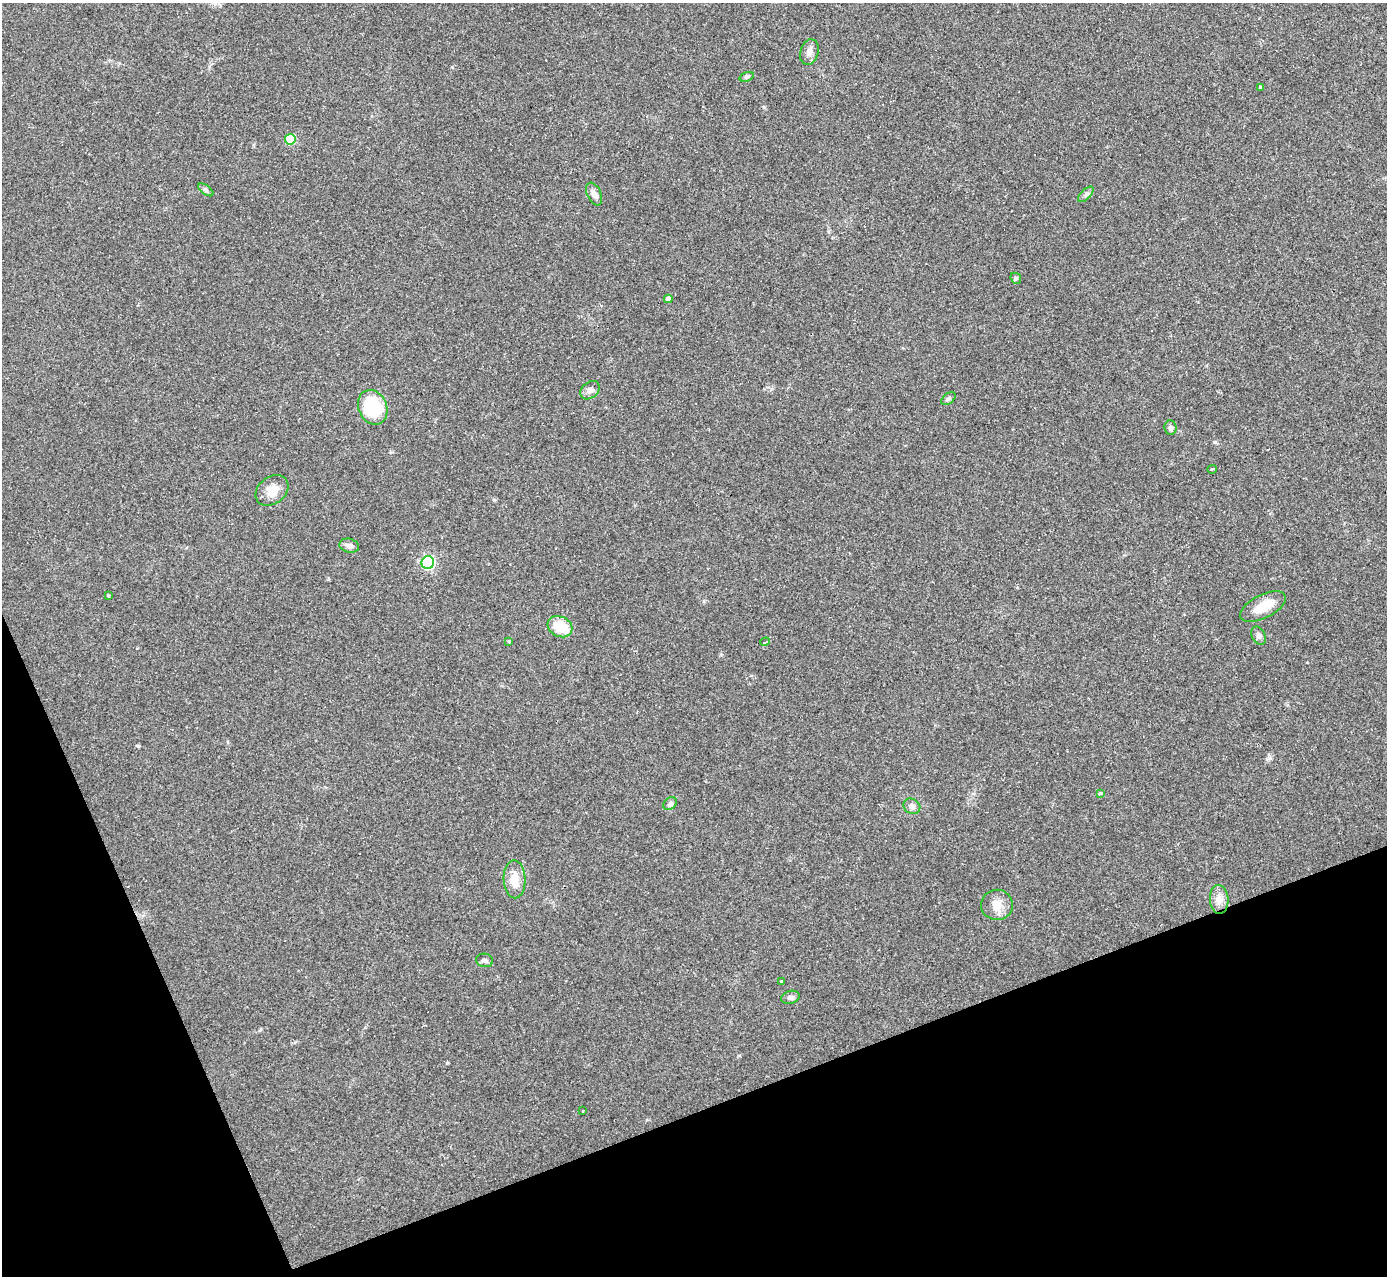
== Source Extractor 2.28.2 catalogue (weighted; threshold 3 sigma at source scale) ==
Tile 14 of 4 x 4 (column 2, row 4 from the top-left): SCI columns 1389-2773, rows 152-1425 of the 5544 x 5527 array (HDU 1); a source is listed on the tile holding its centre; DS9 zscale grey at full resolution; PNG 1389 x 1278 px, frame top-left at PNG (2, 3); each listed source drawn as its Kron ellipse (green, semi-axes under 4 px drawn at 4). Shown black and unused: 19% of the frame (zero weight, under 2 of 3 exposures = <1% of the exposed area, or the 3 px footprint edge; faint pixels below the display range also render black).
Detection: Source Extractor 2.28.2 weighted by HDU 2 'WHT'; one run over the whole footprint, this tile lists its part. Background 0.0836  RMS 0.0078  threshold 0.035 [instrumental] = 3 sigma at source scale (4.5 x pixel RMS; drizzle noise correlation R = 1.50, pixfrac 1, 0.05/0.05 arcsec/px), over >= 5 px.
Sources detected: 33; all 33 listed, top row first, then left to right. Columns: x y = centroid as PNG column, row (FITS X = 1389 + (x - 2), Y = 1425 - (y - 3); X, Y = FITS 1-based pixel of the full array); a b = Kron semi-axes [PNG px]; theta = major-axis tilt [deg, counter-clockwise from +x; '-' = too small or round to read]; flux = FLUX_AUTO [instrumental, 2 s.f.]
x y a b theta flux
809 52 13 9 74 4.3
747 77 7 4 19 1.3
1260 87 4 3 - 1.3
290 139 5 5 - 29
206 190 9 4 -36 1.7
594 194 12 7 -65 3.7
1086 194 10 5 45 2
1016 278 6 5 - 1.3
668 299 4 4 - 3.1
590 390 11 8 39 3.3
948 398 8 5 36 1.5
373 407 18 14 -66 40
1170 428 7 6 - 2.3
1212 469 5 3 - 4
272 490 18 13 38 9.3
349 546 10 7 -15 3.3
428 563 6 6 - 130
108 596 4 4 - 0.82
1263 607 25 11 26 14
560 627 13 10 -27 18
1259 636 10 6 -65 2.4
509 641 4 3 - 0.94
765 642 5 3 - 2.5
1100 793 3 3 - 1.3
670 804 7 5 42 2.3
912 806 9 7 -33 2.9
514 879 19 11 -88 12
1219 899 14 9 -86 6.9
997 905 16 15 - 9.3
485 960 8 6 -11 2.3
781 981 3 2 - 1.9
790 997 9 6 16 2.5
583 1111 3 2 - 0.82
Unlisted compact peaks at least as high as the median listed source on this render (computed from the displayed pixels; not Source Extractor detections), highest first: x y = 1214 442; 447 1063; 494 500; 1269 758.